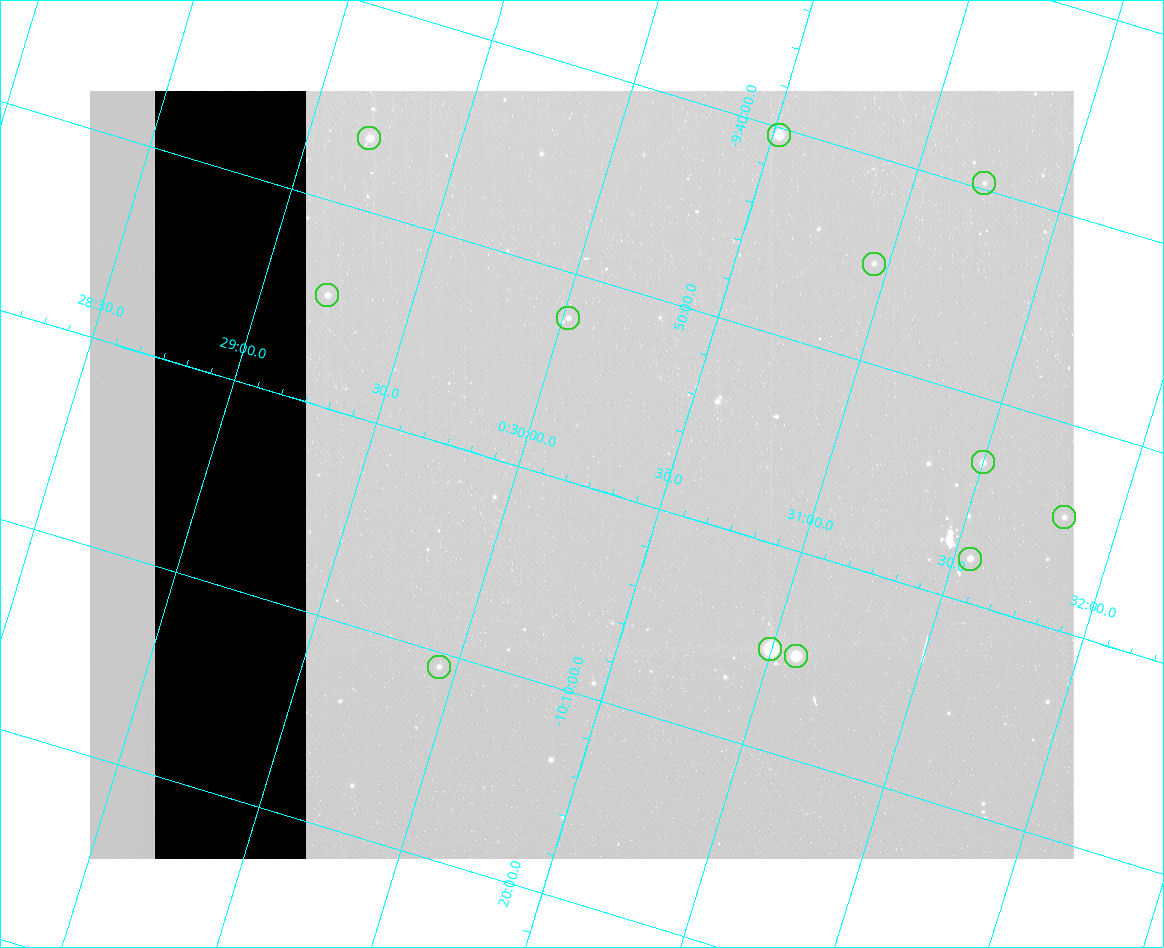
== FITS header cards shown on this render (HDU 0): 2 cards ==
NAXIS1  =                  984 / Size of image - Xaxis
NAXIS2  =                  768 / Size of image - Yaxis

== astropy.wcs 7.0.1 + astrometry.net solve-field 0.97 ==
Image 984 x 768 px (HDU 0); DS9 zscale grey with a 90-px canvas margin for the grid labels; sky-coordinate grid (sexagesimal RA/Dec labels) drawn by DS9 from the SOLVED WCS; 12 Tycho-2 reference stars matched to detected sources circled (green)
Header WCS: none
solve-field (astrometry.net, Tycho-2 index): SOLVED blind (the file carries no WCS)
Solved WCS: RA---TAN-SIP/DEC--TAN-SIP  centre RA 00:30:13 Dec -09:59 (7.55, -9.99 deg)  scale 2.99 arcsec/px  FOV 49.1' x 38.3'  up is -17 deg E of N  parity flipped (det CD > 0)
(file carries no celestial WCS; the grid is the blind solution)
Tycho-2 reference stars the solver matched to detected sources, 12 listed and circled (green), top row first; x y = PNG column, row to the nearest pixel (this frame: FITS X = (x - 90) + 1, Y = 768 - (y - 91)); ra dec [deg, ICRS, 3 dp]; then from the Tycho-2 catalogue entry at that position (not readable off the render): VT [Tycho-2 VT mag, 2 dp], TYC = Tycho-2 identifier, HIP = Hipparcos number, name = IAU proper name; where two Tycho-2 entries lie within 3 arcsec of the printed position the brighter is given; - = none
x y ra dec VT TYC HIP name
779 135 7.630 -9.673 9.11 5262-162-1 - -
369 138 7.300 -9.775 10.33 5262-1046-1 - -
984 183 7.808 -9.662 12.62 5269-2245-1 - -
874 264 7.738 -9.753 11.99 5269-2311-1 - -
327 295 7.305 -9.910 11.22 5262-533-1 - -
568 318 7.504 -9.871 11.88 5262-156-1 - -
983 462 7.875 -9.885 10.69 5269-806-1 - -
1064 517 7.954 -9.909 11.98 5269-2144-1 - -
970 559 7.888 -9.964 11.29 5269-2005-1 - -
770 649 7.750 -10.085 6.91 5269-2391-1 2431 -
796 656 7.772 -10.084 8.43 5269-2011-1 2444 -
439 667 7.486 -10.179 12.04 5265-73-1 - -